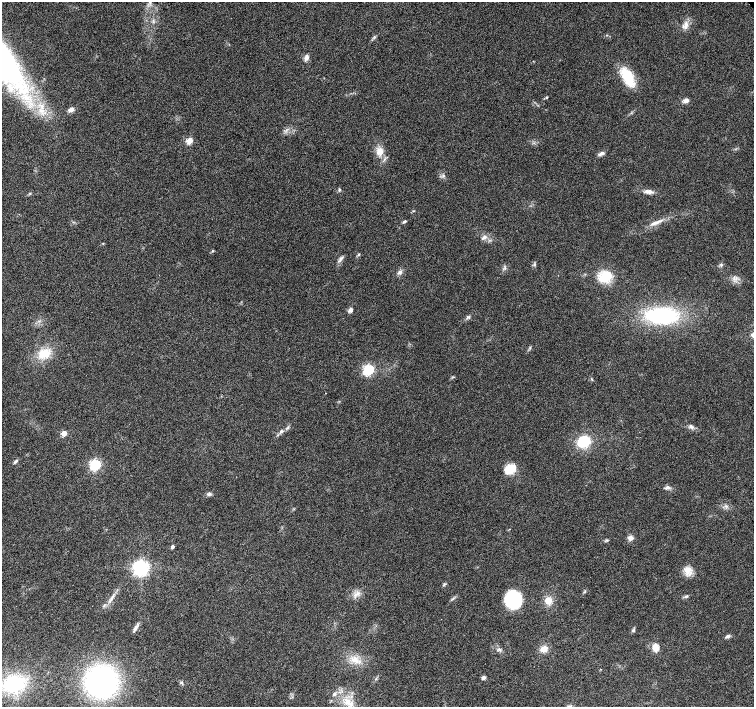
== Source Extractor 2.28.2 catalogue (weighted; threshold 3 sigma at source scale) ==
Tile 7 of 4 x 4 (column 3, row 2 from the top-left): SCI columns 3055-4557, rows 3081-4489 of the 6097 x 6093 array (HDU 1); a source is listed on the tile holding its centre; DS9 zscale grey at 2 x 2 block average (1 PNG px = mean of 2 x 2 image px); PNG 756 x 709 px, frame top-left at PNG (2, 2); no overlay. Shown black and unused: <1% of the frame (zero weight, under 5 of 9 exposures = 3% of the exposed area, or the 3 px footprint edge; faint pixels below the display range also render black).
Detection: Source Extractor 2.28.2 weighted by HDU 2 'WHT'; one run over the whole footprint, this tile lists its part. Background 0.0304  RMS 0.0022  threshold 0.00916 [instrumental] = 3 sigma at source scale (4.09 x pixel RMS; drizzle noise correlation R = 1.36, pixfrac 0.8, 0.0396/0.0396 arcsec/px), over >= 5 px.
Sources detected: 69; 1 inside a brighter listed object's ellipse — not listed separately; the other 68 listed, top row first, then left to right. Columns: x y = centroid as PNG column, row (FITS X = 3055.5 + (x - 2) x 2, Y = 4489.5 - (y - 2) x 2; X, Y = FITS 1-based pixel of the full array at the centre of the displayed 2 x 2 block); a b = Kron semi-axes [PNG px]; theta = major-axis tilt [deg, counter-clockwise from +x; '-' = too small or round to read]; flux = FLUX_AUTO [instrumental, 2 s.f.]
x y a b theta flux
150 2 5 4 - 0.96
686 25 9 5 -87 2.5
306 57 6 5 - 2.1
628 77 24 11 -63 14
547 97 3 3 - 0.48
686 101 6 5 - 2
71 109 8 5 21 1.9
190 140 3 3 - 11
380 151 11 9 62 4.5
601 154 9 4 27 1.5
443 175 4 3 - 0.76
339 190 3 3 - 0.59
649 191 11 5 -4 2.3
30 193 4 3 - 0.43
414 211 3 3 - 0.32
404 221 5 3 - 0.66
657 222 12 4 22 2.4
484 237 8 5 32 1.7
103 243 3 2 - 0.26
212 251 3 3 - 0.37
359 254 4 3 - 0.51
341 259 12 3 51 1.4
535 264 6 2 -90 0.59
721 265 5 4 - 0.77
505 268 5 2 - 0.54
400 272 7 4 36 1.5
606 276 6 4 31 25
736 278 4 2 - 0.57
351 310 6 5 - 1.5
661 315 41 20 0 39
468 317 6 3 23 0.9
530 348 3 3 - 0.45
44 354 17 12 15 8.9
369 370 4 4 - 53
592 379 4 2 - 0.38
691 426 6 4 -51 1.1
288 428 3 2 - 0.46
281 431 5 4 - 0.99
64 433 3 3 - 6.8
584 441 11 9 30 19
16 461 6 3 48 1
96 464 4 4 - 60
510 469 13 9 26 8.1
667 487 6 4 15 1.4
209 494 5 4 - 0.94
631 538 7 7 - 2
607 540 4 3 - 0.6
172 547 3 3 - 1.3
141 567 5 4 - 170
688 570 12 10 23 4.4
444 585 6 2 40 0.55
357 593 5 4 - 1.6
686 596 6 3 33 0.83
514 599 17 15 -68 24
548 601 9 8 - 4.4
135 628 11 4 65 1.7
633 630 4 4 - 0.67
727 636 7 4 25 1.2
655 647 10 8 -80 3.6
544 649 8 7 - 3.7
355 660 11 6 21 4
483 678 5 4 - 1.2
101 681 30 29 - 88
181 682 4 3 - 0.66
14 684 28 20 10 30
334 694 5 4 - 0.9
348 702 11 8 68 5.2
569 706 8 2 4 0.81
Isophote crosses this tile's border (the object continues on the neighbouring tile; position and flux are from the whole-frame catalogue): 1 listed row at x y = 150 2
Diffuse or blended objects may show on this block-average render without a row.